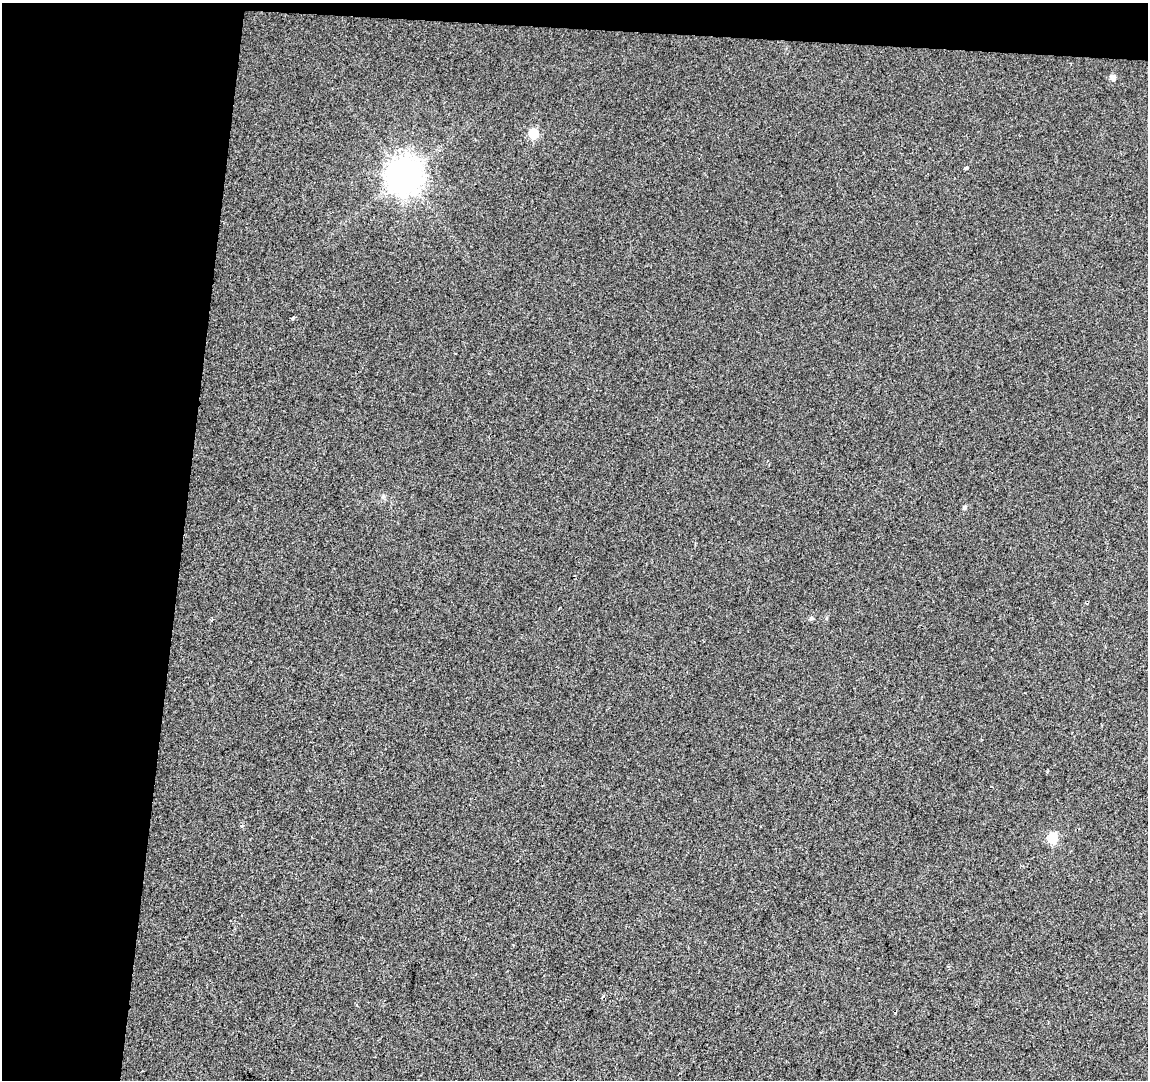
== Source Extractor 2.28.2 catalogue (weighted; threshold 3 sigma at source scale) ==
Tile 1 of 2 x 2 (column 1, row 1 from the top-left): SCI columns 1-1146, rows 1206-2283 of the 2293 x 2396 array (HDU 1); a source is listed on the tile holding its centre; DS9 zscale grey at full resolution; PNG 1150 x 1082 px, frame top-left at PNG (2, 3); no overlay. Shown black and unused: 18% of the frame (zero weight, under 2 of 3 exposures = <1% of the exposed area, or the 3 px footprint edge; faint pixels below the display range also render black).
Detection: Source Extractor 2.28.2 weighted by HDU 2 'WHT'; one run over the whole footprint, this tile lists its part. Background 0.013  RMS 0.0088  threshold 0.0396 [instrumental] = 3 sigma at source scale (4.5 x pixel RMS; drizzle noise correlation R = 1.50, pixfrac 1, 0.0396/0.0396 arcsec/px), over >= 5 px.
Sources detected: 10; all 10 listed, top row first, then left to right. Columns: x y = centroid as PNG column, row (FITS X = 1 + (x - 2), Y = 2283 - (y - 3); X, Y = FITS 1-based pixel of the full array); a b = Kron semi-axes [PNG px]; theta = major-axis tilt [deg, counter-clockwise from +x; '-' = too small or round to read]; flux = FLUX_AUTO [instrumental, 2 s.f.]
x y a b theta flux
1112 77 6 5 - 4.1
533 133 6 6 - 37
965 168 4 3 - 3.7
404 176 11 11 - 1400
293 318 4 3 - 1.2
383 496 6 4 19 1.2
965 507 5 5 - 1.7
811 618 6 5 - 1.7
212 620 4 3 - 1.4
1052 838 6 6 - 38
Unlisted compact peaks at least as high as the median listed source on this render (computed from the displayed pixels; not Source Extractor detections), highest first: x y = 242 826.